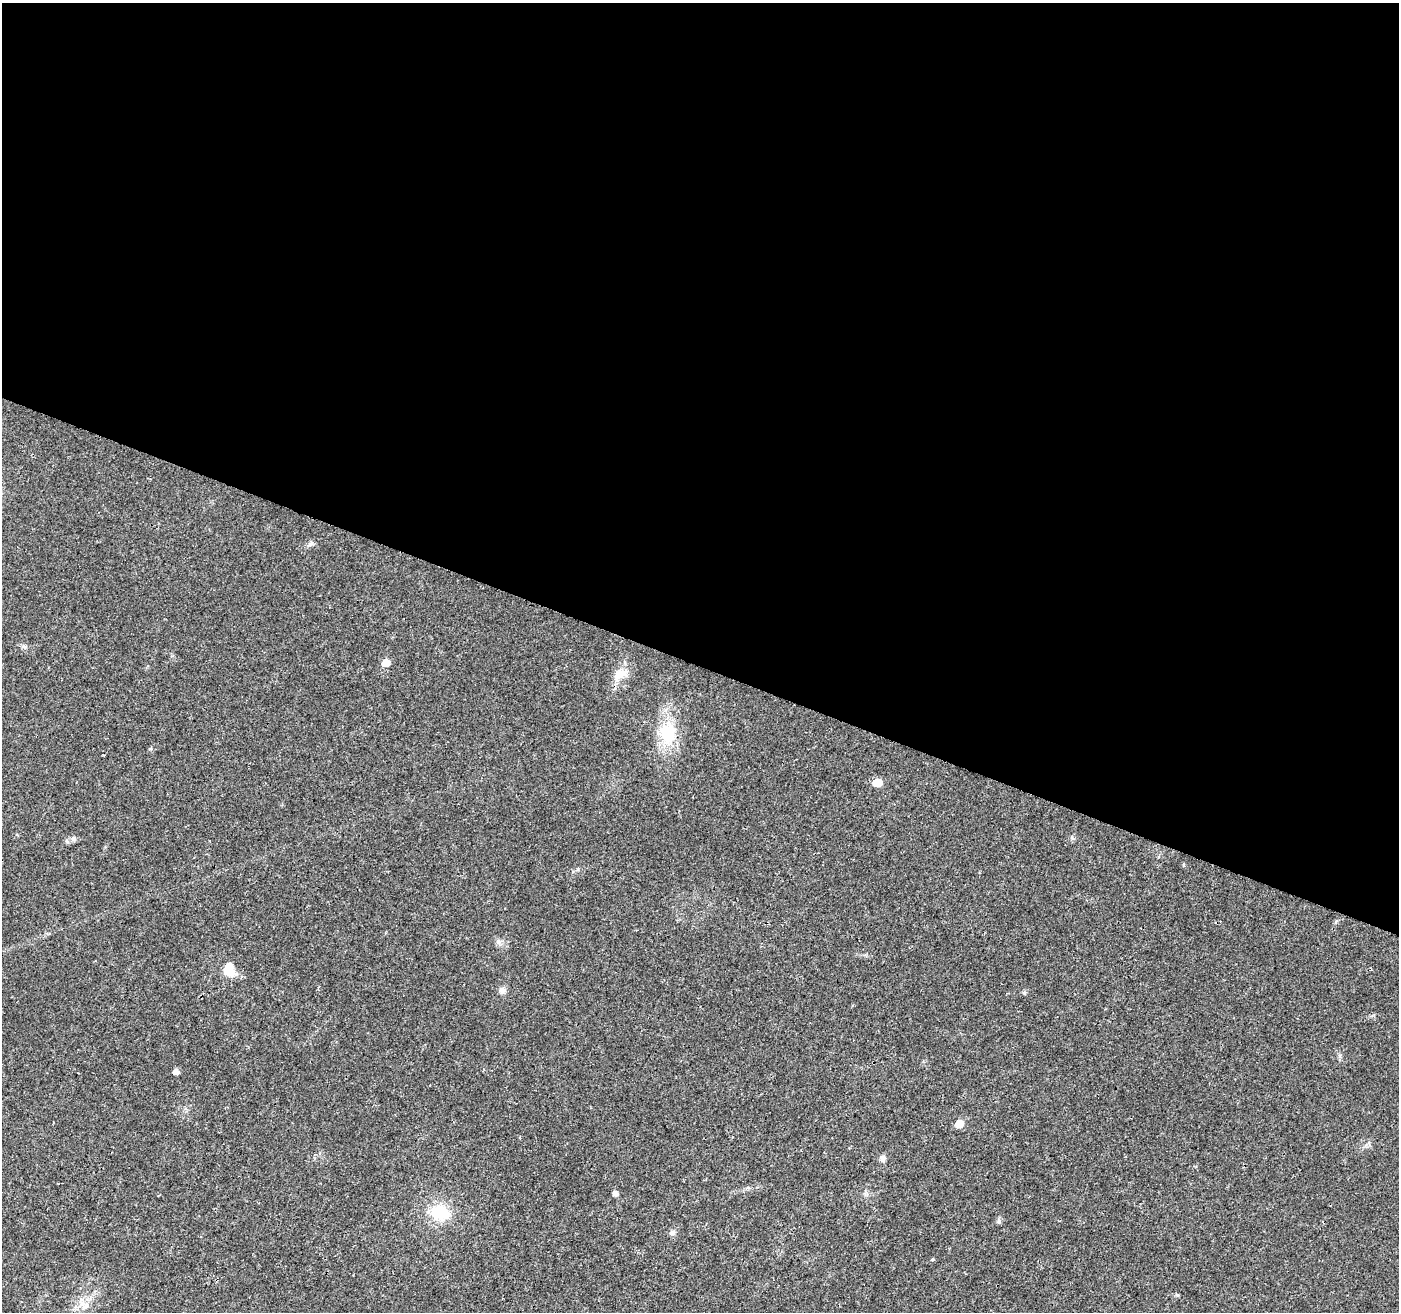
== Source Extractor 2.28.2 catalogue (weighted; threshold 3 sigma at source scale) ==
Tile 3 of 4 x 4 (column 3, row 1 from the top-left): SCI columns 2797-4193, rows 4146-5455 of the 5603 x 5731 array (HDU 1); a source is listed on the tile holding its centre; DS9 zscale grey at full resolution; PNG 1401 x 1314 px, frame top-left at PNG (2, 3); no overlay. Shown black and unused: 51% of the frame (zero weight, under 3 of 4 exposures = <1% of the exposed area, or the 3 px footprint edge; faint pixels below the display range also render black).
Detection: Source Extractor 2.28.2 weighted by HDU 2 'WHT'; one run over the whole footprint, this tile lists its part. Background 0.0184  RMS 0.0034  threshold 0.0153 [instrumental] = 3 sigma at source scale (4.5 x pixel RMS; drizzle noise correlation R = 1.50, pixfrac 1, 0.0396/0.0396 arcsec/px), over >= 5 px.
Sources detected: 18; all 18 listed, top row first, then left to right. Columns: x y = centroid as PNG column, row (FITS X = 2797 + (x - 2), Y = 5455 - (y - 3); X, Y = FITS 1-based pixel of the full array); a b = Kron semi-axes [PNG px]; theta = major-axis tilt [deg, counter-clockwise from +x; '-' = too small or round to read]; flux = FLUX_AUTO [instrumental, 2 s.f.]
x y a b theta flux
311 543 7 4 19 0.7
24 647 7 5 -43 0.75
386 663 6 5 - 5.1
620 674 22 12 27 4.8
668 733 30 20 87 14
878 783 6 5 - 7.8
73 838 8 7 - 0.99
229 970 17 13 -66 5.5
502 990 10 7 -5 1.3
176 1072 5 5 - 1.9
959 1124 6 5 - 5.9
883 1158 8 7 - 1.3
615 1194 5 5 - 1.4
439 1212 18 15 -12 13
999 1221 8 6 -77 0.73
672 1233 7 6 - 0.87
933 1259 5 3 - 0.35
86 1306 12 7 41 2
Unlisted compact peaks at least as high as the median listed source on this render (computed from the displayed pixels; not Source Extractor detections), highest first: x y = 1024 993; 578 869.